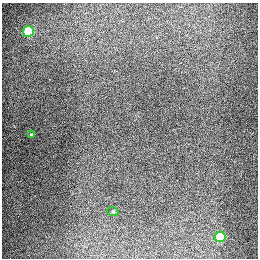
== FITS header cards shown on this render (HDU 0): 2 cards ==
NAXIS1  =                  256
NAXIS2  =                  256

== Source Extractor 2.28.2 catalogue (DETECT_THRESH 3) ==
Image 256 x 256 px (HDU 0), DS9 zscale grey, 1 PNG px = 1 image px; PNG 260 x 260 px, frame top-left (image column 1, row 256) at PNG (2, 3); each listed source drawn as its Kron ellipse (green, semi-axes under 4 px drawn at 4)
Background 1300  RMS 26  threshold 79.5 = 3 sigma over >= 5 px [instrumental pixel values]
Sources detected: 4; all 4 listed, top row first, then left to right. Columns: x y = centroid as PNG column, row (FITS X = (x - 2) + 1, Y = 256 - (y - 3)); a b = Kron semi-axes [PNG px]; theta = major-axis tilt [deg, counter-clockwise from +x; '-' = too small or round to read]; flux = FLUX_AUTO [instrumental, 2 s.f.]
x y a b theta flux
28 31 5 5 - 94000
31 135 3 3 - 2300
113 212 5 3 - 1600
220 237 5 5 - 71000